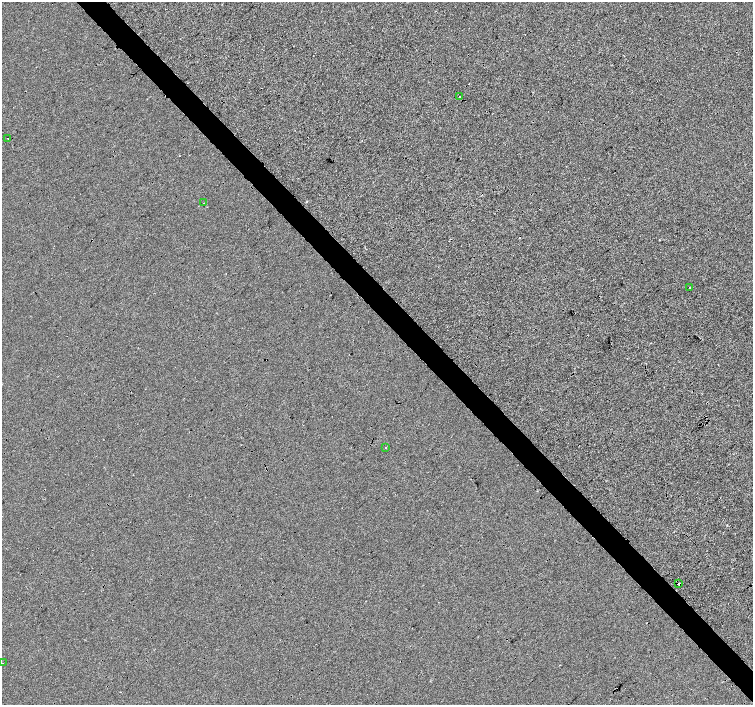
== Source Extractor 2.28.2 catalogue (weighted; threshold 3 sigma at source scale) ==
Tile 6 of 4 x 4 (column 2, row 2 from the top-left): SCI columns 1505-3006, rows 2965-4370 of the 6021 x 5992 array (HDU 1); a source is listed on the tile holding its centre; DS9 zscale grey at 2 x 2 block average (1 PNG px = mean of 2 x 2 image px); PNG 755 x 707 px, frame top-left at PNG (2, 2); each listed source drawn as its Kron ellipse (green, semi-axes under 4 px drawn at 4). Shown black and unused: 5% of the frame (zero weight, under 3 of 4 exposures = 2% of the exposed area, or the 3 px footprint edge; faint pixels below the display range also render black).
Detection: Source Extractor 2.28.2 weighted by HDU 2 'WHT'; one run over the whole footprint, this tile lists its part. Background -0.00101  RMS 0.0066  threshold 0.0296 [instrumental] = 3 sigma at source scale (4.5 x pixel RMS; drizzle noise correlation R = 1.50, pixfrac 1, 0.0396/0.0396 arcsec/px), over >= 5 px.
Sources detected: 11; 4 cosmic-ray / hot-pixel residue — neither listed nor drawn; the other 7 listed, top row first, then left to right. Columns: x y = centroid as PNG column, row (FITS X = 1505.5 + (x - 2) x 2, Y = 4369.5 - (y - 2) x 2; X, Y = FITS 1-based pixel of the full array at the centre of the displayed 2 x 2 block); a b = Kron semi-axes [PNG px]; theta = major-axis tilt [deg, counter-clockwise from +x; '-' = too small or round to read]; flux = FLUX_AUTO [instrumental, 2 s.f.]
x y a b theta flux
460 96 2 2 - 0.87
8 138 2 2 - 2.5
204 203 2 2 - 0.5
690 287 2 2 - 9.9
386 447 2 2 - 4.8
678 583 2 2 - 20
2 663 2 2 - 0.79
Overlapping masked pixels (flux is a lower limit): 2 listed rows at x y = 8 138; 678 583